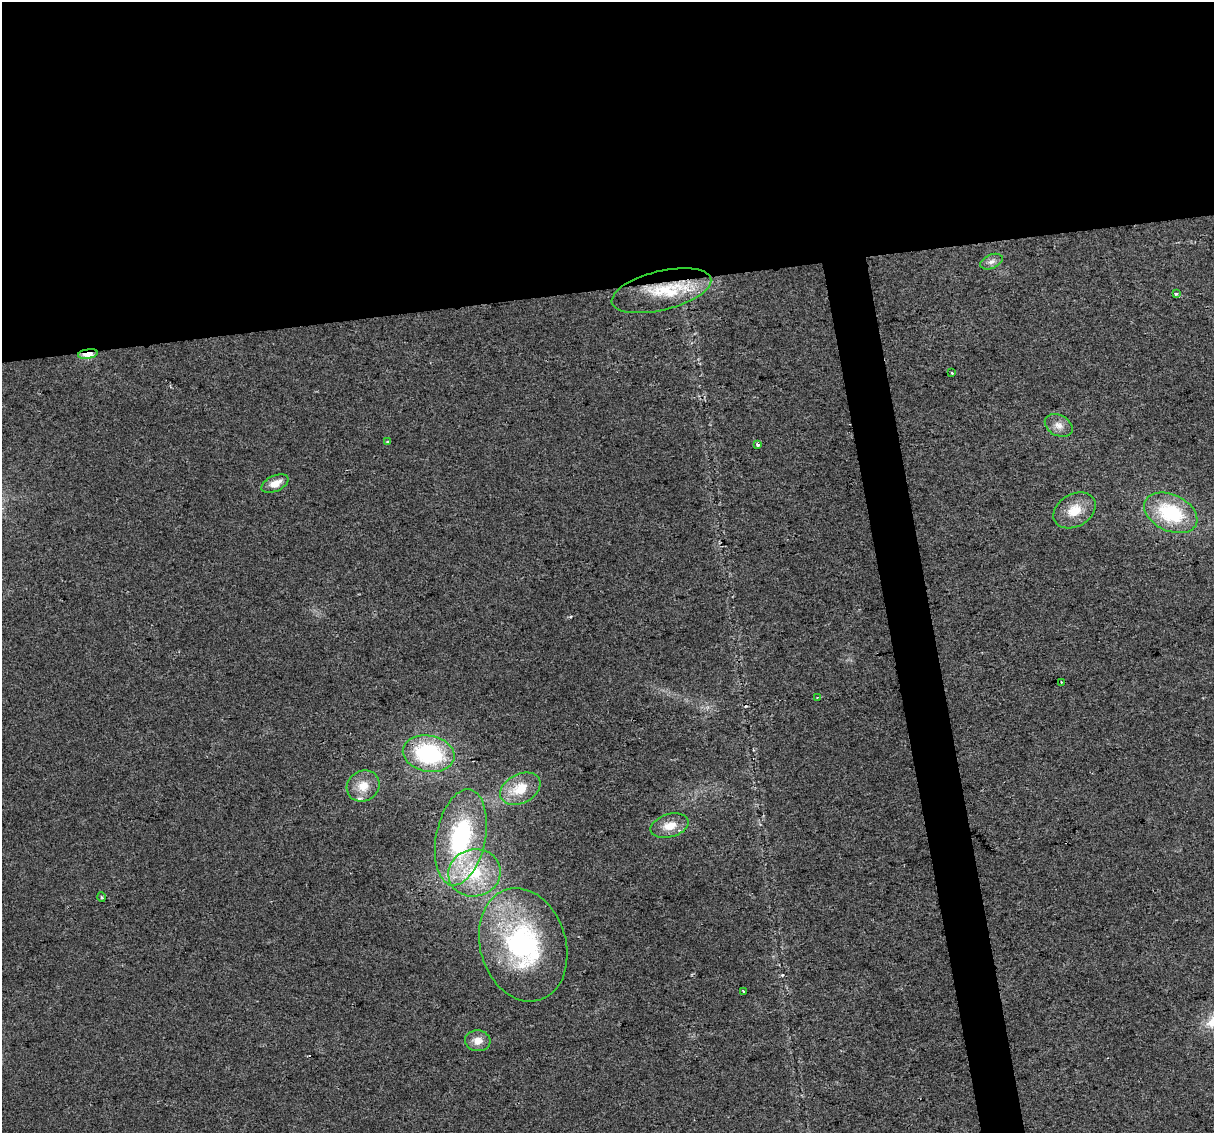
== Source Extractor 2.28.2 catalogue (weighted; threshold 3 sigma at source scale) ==
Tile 2 of 4 x 4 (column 2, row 1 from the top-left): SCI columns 1213-2424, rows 3465-4595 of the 4848 x 4619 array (HDU 1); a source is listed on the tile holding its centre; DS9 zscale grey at full resolution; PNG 1216 x 1135 px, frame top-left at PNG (2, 2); each listed source drawn as its Kron ellipse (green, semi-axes under 4 px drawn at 4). Shown black and unused: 28% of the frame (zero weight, under 2 of 3 exposures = <1% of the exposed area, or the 3 px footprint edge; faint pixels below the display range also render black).
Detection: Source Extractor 2.28.2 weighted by HDU 2 'WHT'; one run over the whole footprint, this tile lists its part. Background 0.0271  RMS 0.0062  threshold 0.0281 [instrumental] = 3 sigma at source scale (4.5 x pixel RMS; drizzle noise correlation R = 1.50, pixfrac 1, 0.0396/0.0396 arcsec/px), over >= 5 px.
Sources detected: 26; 3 inside a brighter listed object's ellipse — not listed separately; the other 23 listed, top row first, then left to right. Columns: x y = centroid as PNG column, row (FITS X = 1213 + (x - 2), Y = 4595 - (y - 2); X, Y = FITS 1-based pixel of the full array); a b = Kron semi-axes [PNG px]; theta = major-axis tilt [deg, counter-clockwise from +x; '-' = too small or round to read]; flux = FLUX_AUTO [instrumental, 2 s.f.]
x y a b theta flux
992 262 12 7 23 3
661 291 51 19 14 28
1176 294 4 3 - 2
88 354 10 4 8 18
952 372 3 2 - 0.71
1059 425 15 10 -28 5.2
388 442 4 3 - 2
757 445 3 3 - 2.3
275 483 14 7 24 7.1
1075 510 22 16 30 13
1171 513 28 18 -25 44
1061 682 2 2 - 0.59
817 697 2 2 - 0.53
429 754 26 18 -10 64
363 786 17 15 31 10
520 789 21 14 27 16
670 826 19 11 16 9.3
461 837 49 24 79 82
474 873 26 23 15 35
101 897 4 3 - 0.67
523 945 58 43 -74 110
743 992 4 3 - 12
478 1041 13 10 -4 6.1
Overlapping masked pixels (flux is a lower limit): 1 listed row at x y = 88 354